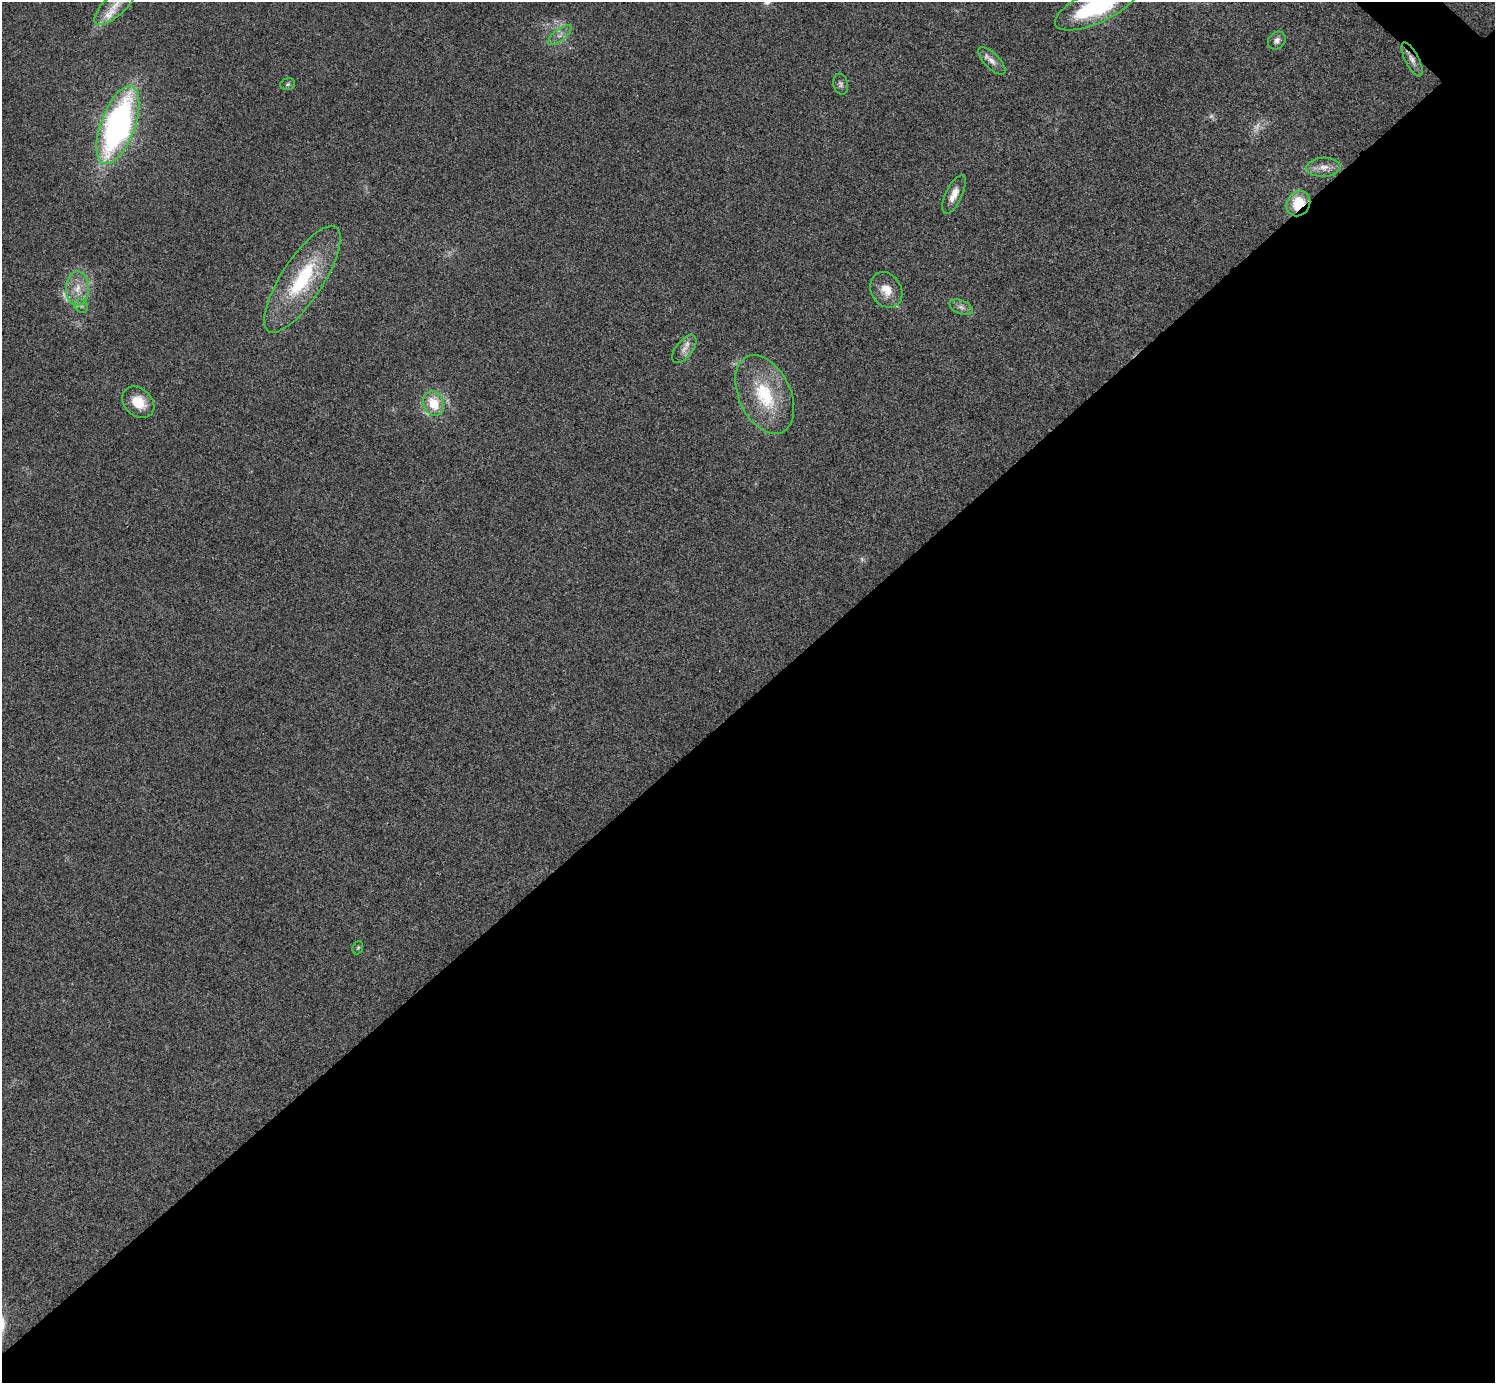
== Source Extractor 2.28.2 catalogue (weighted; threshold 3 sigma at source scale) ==
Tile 15 of 4 x 4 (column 3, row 4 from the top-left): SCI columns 2994-4486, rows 301-1681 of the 5983 x 5983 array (HDU 1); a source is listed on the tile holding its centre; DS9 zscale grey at full resolution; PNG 1497 x 1385 px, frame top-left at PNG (2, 2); each listed source drawn as its Kron ellipse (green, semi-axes under 4 px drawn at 4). Shown black and unused: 50% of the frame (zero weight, under 3 of 4 exposures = <1% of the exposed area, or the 3 px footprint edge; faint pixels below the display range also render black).
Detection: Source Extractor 2.28.2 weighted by HDU 2 'WHT'; one run over the whole footprint, this tile lists its part. Background 0.0222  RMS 0.0054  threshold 0.0242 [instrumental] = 3 sigma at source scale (4.5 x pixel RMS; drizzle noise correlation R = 1.50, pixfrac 1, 0.05/0.05 arcsec/px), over >= 5 px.
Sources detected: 28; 4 too faint to see at this stretch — neither listed nor drawn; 2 inside a brighter listed object's ellipse — not listed separately; the other 22 listed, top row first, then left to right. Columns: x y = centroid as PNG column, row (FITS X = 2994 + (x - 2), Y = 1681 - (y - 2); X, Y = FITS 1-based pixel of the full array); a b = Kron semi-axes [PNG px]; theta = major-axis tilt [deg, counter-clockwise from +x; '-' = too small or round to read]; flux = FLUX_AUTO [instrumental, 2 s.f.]
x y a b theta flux
115 5 27 10 43 10
1096 6 45 16 25 58
560 35 14 6 38 3.1
1277 41 9 8 - 2.5
1412 59 19 6 -63 3.5
992 61 18 7 -45 3.7
288 84 7 5 16 1.1
841 84 10 7 -76 1.8
118 125 41 17 70 180
1324 167 17 9 3 5.3
954 194 21 8 64 5.8
1298 204 13 11 58 16
302 279 62 21 57 48
77 289 17 11 -90 8.3
886 290 19 15 -59 8.4
81 306 7 6 - 1.6
961 307 12 6 -21 2.5
684 349 16 8 51 4.2
765 395 42 26 -65 36
138 402 18 13 -42 12
434 403 12 10 -65 14
358 948 7 5 68 0.82
Overlapping masked pixels (flux is a lower limit): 2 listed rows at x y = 1412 59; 1298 204
Isophote crosses this tile's border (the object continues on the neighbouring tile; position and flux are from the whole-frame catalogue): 2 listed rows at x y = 115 5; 1096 6